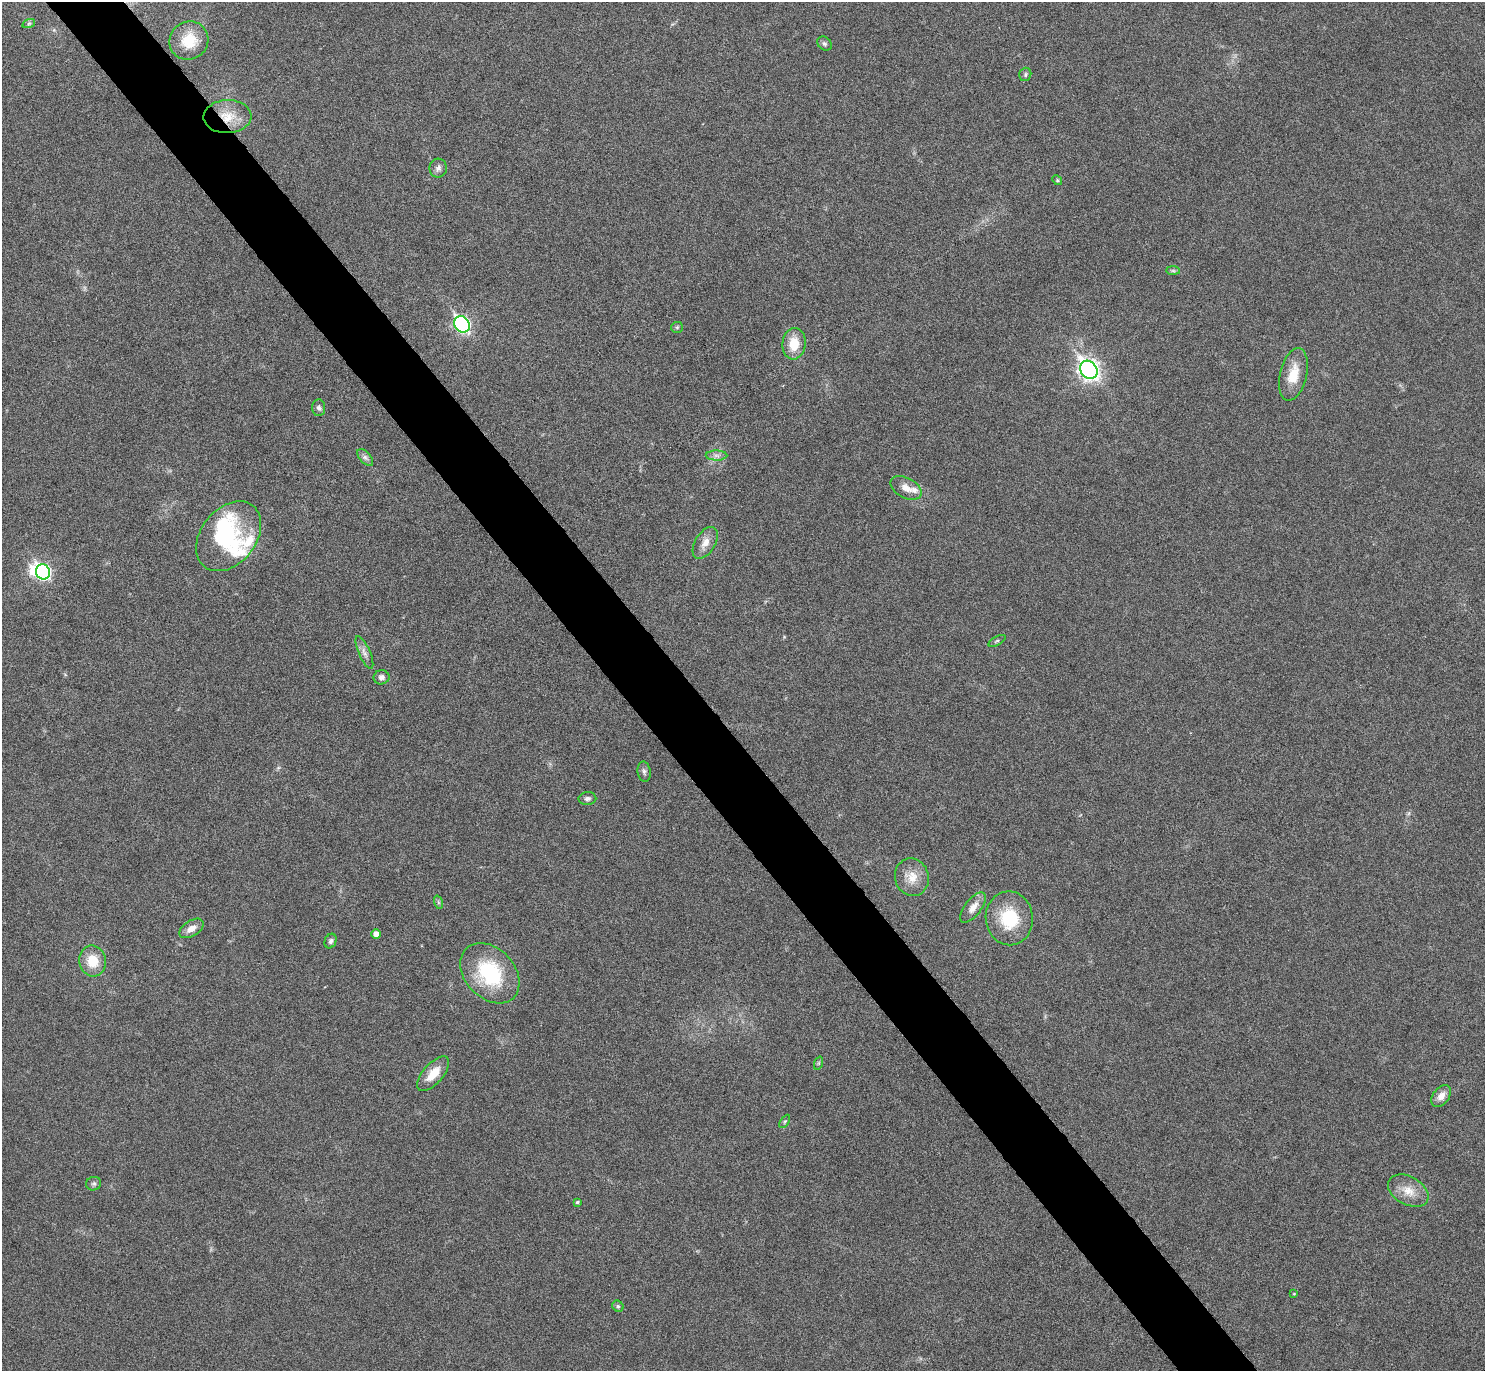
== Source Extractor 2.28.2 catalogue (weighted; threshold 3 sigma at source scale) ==
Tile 11 of 4 x 4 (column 3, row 3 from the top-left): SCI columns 2989-4471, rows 1545-2913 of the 5961 x 5953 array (HDU 1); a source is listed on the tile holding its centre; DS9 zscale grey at full resolution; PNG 1487 x 1373 px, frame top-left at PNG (2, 2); each listed source drawn as its Kron ellipse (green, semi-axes under 4 px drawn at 4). Shown black and unused: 5% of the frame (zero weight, under 5 of 9 exposures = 2% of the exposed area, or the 3 px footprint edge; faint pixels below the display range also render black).
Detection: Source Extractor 2.28.2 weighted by HDU 2 'WHT'; one run over the whole footprint, this tile lists its part. Background 0.0516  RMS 0.0041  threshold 0.0167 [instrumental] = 3 sigma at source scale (4.09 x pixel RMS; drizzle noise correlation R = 1.36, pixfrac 0.8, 0.05/0.05 arcsec/px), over >= 5 px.
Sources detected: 48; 2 inside a brighter object's white glare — neither listed nor drawn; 3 inside a brighter listed object's ellipse — not listed separately; the other 43 listed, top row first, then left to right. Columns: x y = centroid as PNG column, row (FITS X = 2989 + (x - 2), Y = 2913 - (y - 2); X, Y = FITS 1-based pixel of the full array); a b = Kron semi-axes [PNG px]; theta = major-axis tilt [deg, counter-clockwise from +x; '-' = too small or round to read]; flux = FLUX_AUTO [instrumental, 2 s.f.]
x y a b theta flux
29 23 6 4 19 0.66
189 41 20 18 36 9.9
824 43 8 6 -43 0.88
1025 74 7 6 - 0.76
227 117 24 16 2 8.7
438 168 9 8 - 1.6
1057 180 5 4 - 0.49
1173 271 7 4 -1 0.73
462 324 8 7 - 84
677 327 6 5 - 0.59
794 344 15 11 84 8
1089 370 10 8 -52 200
1293 374 27 13 76 8.5
319 408 8 6 -87 1.1
716 455 11 5 -1 1.5
365 457 10 5 -47 1.3
906 488 17 10 -29 3.5
229 536 39 27 51 26
705 543 17 10 58 3.6
43 572 8 7 - 65
997 641 9 3 29 0.65
364 652 18 5 -66 2.1
381 677 8 7 - 1.7
644 772 10 6 -80 1.1
587 799 9 6 3 1.2
912 877 19 17 -72 6.3
438 902 7 4 -72 0.71
973 907 18 8 52 3.5
1009 918 27 23 -84 17
191 928 13 7 32 3
376 934 5 4 - 2.6
331 941 7 5 67 1.1
93 961 15 13 -77 8.2
490 973 34 24 -47 28
819 1063 7 4 71 0.57
433 1074 21 10 48 6.2
1441 1096 12 8 51 3
785 1121 7 4 58 0.58
94 1184 7 6 - 0.89
1408 1191 22 14 -29 6.1
577 1202 4 4 - 0.6
1294 1294 4 3 - 0.3
618 1306 6 5 - 0.68
Overlapping masked pixels (flux is a lower limit): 1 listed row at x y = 227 117